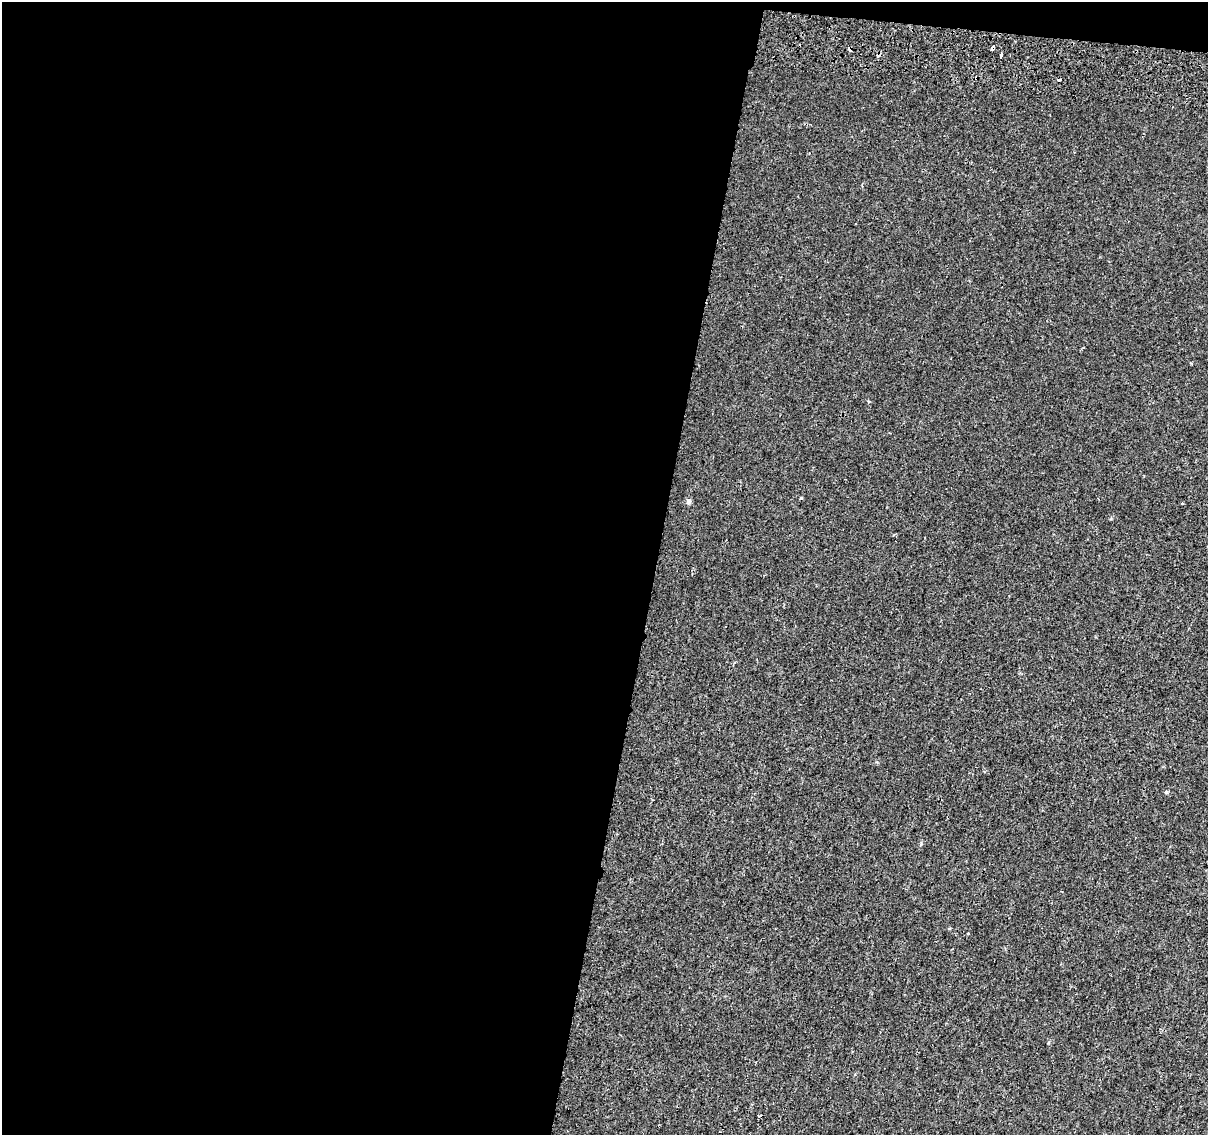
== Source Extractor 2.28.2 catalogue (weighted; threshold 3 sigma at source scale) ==
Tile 1 of 4 x 4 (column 1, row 1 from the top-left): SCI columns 25-1230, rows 3683-4815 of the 4868 x 5159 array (HDU 1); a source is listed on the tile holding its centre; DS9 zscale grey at full resolution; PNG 1210 x 1137 px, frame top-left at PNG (2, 2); no overlay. Shown black and unused: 55% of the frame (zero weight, under 2 of 3 exposures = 3% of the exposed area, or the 3 px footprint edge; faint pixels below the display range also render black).
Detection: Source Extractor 2.28.2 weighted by HDU 2 'WHT'; one run over the whole footprint, this tile lists its part. Background 1.45e-04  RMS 0.0039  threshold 0.0174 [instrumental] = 3 sigma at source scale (4.5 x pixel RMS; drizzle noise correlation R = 1.50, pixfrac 1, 0.0396/0.0396 arcsec/px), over >= 5 px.
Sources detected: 11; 2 cosmic-ray / hot-pixel residue — not listed; the other 9 listed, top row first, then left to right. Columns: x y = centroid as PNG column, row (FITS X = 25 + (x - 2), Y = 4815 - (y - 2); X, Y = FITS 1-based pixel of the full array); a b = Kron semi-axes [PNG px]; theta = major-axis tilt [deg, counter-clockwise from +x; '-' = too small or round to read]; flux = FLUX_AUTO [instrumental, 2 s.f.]
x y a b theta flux
993 48 4 3 - 5.1
849 49 4 3 - 1.9
1001 55 5 3 - 5
1059 80 4 3 - 0.66
801 498 3 3 - 0.59
688 501 7 6 - 1
1166 792 5 4 - 0.44
968 933 3 2 - 0.59
773 1103 2 2 - 0.26
Overlapping masked pixels (flux is a lower limit): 2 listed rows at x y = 993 48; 849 49